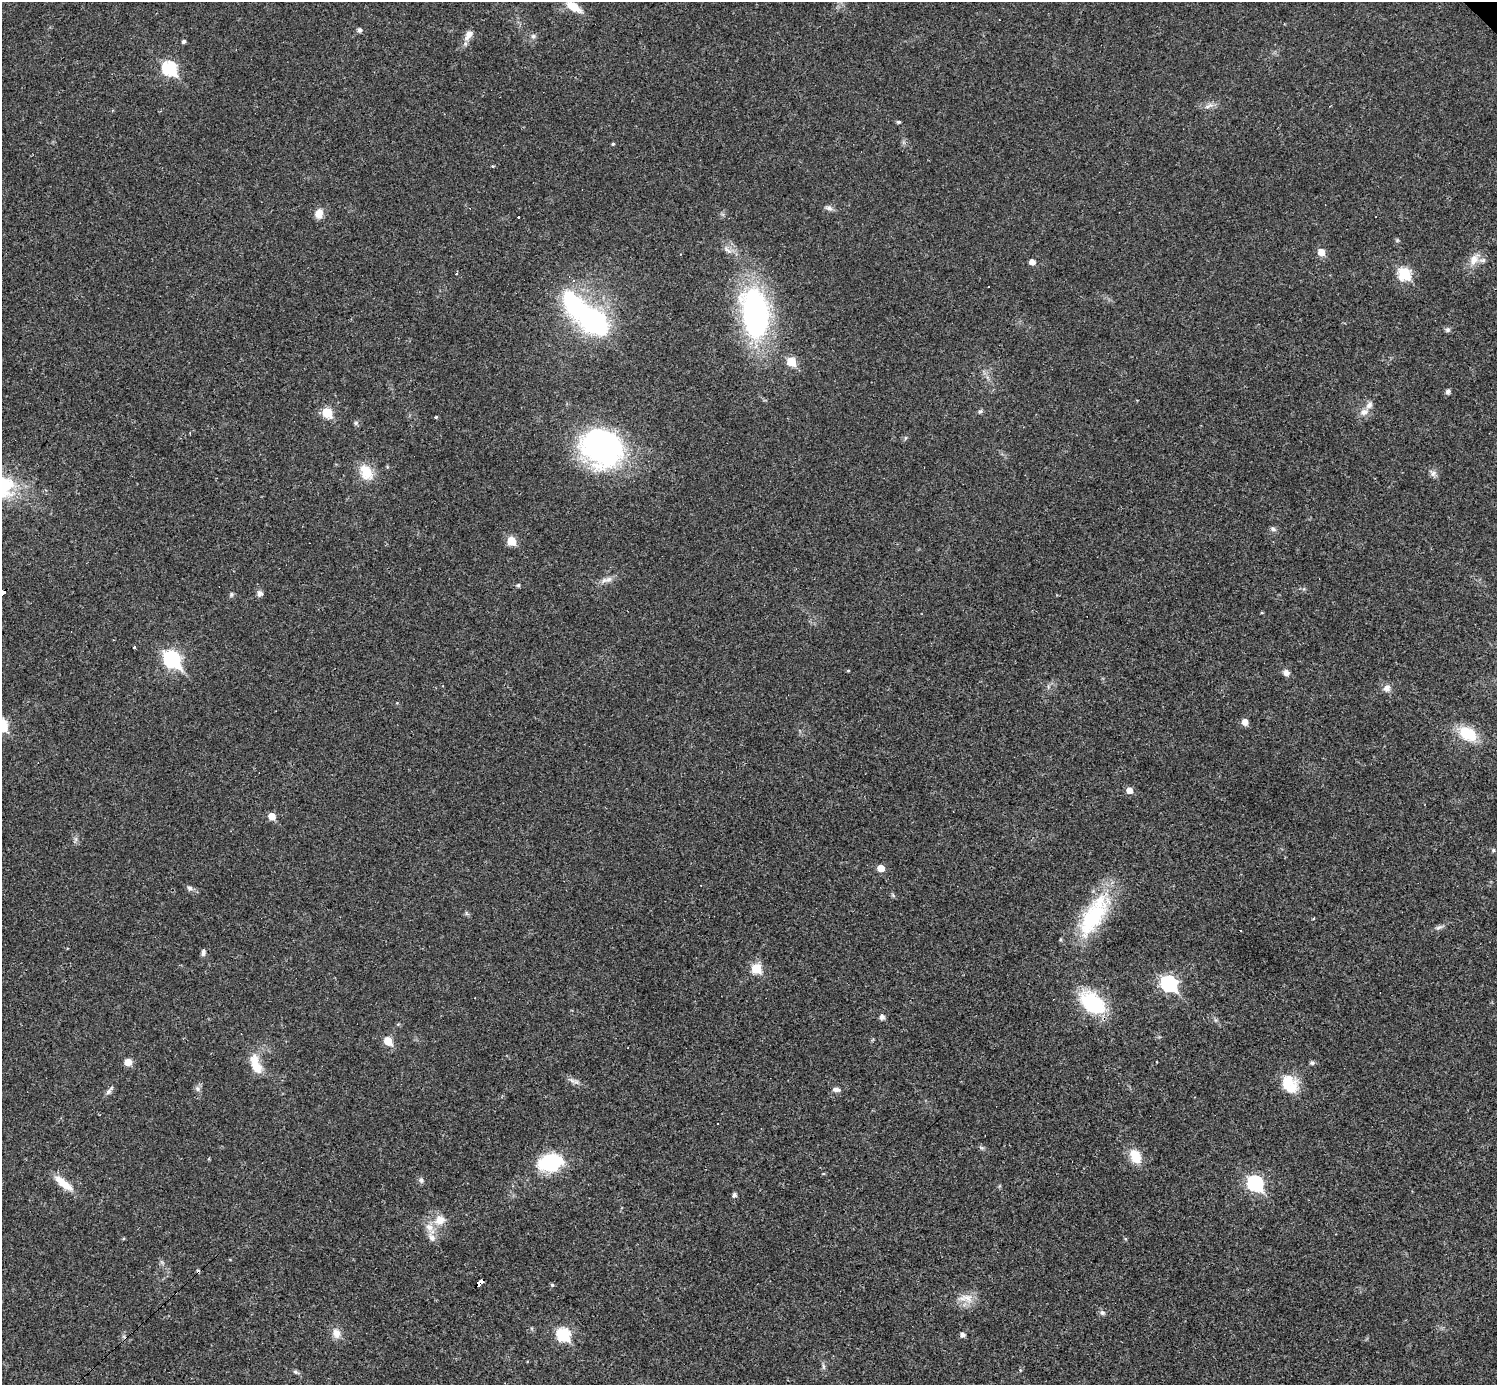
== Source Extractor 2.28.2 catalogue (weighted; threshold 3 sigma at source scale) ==
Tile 7 of 4 x 4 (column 3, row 2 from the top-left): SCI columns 2989-4483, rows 3060-4442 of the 5977 x 5977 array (HDU 1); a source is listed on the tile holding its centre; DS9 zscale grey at full resolution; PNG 1499 x 1387 px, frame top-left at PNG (2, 2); no overlay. Shown black and unused: <1% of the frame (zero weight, under 3 of 4 exposures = <1% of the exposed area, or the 3 px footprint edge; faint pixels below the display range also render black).
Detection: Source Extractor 2.28.2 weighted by HDU 2 'WHT'; one run over the whole footprint, this tile lists its part. Background 0.0189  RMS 0.0037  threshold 0.0165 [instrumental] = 3 sigma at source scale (4.5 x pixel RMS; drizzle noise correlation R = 1.50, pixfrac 1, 0.05/0.05 arcsec/px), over >= 5 px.
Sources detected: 98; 2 inside a brighter object's white glare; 5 cosmic-ray / hot-pixel residue — not listed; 4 inside a brighter listed object's ellipse — not listed separately; the other 87 listed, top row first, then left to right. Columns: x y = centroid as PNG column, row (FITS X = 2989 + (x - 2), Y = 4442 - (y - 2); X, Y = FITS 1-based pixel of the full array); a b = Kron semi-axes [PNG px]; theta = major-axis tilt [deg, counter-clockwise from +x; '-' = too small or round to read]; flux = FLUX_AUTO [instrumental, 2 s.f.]
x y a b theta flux
573 7 17 8 -31 6.4
359 30 5 5 - 1.1
468 35 14 8 58 2.9
533 36 6 6 - 0.86
184 42 5 4 - 0.8
169 68 8 6 -45 48
1207 106 11 4 28 1.2
898 122 5 4 - 0.51
613 144 4 3 - 0.44
493 166 4 3 - 0.35
829 208 10 6 -19 1.2
319 213 10 8 79 3.7
518 217 3 3 - 0.81
727 250 14 4 -33 1.5
1321 252 6 5 - 5.3
1474 260 16 11 69 3.9
1032 262 5 5 - 2.6
456 273 3 3 - 0.55
1404 273 7 6 - 32
755 313 43 22 -83 100
594 321 24 17 -41 69
1447 330 7 7 - 0.82
791 361 6 5 - 12
1448 392 5 5 - 1.3
980 411 6 5 - 0.68
1364 412 11 9 17 2.5
327 413 6 5 - 16
436 417 4 3 - 0.37
356 423 7 5 46 0.68
603 447 50 42 -21 77
366 472 21 14 -65 7.8
1433 473 9 7 88 1.4
1273 529 8 6 -29 0.91
511 541 6 5 - 11
609 579 11 7 16 1.9
518 585 5 5 - 0.54
260 593 8 7 - 1.4
231 594 7 4 72 0.62
1262 613 4 3 - 0.33
134 647 3 3 - 0.57
172 659 9 7 -46 87
848 671 4 3 - 0.36
1286 673 7 7 - 1.8
1387 688 9 9 - 2
1245 722 8 7 - 1.9
1467 734 17 12 -31 13
1129 790 5 5 - 3
272 816 5 5 - 6.1
1493 850 5 5 - 0.58
881 868 6 5 - 4.5
189 888 8 7 - 1.1
893 895 7 4 -56 0.55
1093 916 60 23 59 31
1313 918 3 3 - 0.64
1439 927 11 3 15 0.96
203 952 9 5 85 1.1
756 968 6 6 - 16
1169 984 8 7 - 66
1092 1003 29 19 -37 25
882 1017 7 6 - 1.2
388 1041 6 5 - 9
128 1062 5 5 - 5.5
1312 1063 5 5 - 0.91
256 1065 26 11 -71 7.3
572 1080 10 4 -19 1.2
1290 1088 22 18 33 7.5
197 1089 8 5 -70 1
836 1089 11 6 -6 1.3
108 1092 8 6 51 1.1
1135 1156 18 13 -65 6.3
209 1159 3 3 - 0.37
550 1162 28 19 10 22
421 1180 9 5 -81 0.91
63 1183 29 9 -39 6
1255 1183 8 7 - 61
513 1186 4 3 - 0.31
734 1195 5 5 - 0.98
440 1220 16 13 19 5
432 1238 13 8 -56 2.4
480 1282 8 4 43 140
552 1285 5 5 - 0.56
966 1298 23 10 -7 4.6
1102 1313 7 6 - 0.96
336 1333 13 11 -77 3
563 1335 7 6 - 38
963 1335 5 5 - 1.4
295 1372 8 5 -27 0.77
Overlapping masked pixels (flux is a lower limit): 1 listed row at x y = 480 1282